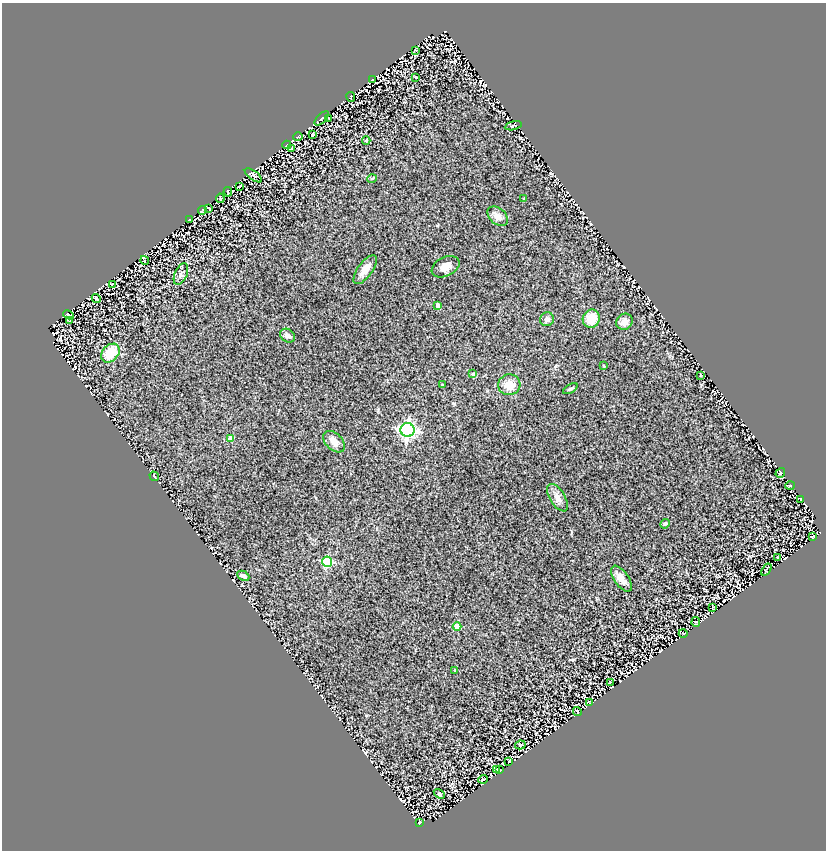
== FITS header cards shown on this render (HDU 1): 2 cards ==
NAXIS1  =                  824
NAXIS2  =                  848

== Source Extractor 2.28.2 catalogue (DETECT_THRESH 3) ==
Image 824 x 848 px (HDU 1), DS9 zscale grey, 1 PNG px = 1 image px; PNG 828 x 852 px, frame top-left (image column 1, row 848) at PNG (2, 3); each listed source drawn as its Kron ellipse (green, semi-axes under 4 px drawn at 4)
Background 1.32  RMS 0.16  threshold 0.494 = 3 sigma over >= 5 px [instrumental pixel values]
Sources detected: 72; all 72 listed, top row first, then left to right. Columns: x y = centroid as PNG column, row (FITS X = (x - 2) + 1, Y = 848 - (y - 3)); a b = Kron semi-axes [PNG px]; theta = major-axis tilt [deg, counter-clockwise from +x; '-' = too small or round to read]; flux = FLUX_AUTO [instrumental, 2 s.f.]
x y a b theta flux
416 50 2 2 - 9.8
416 77 3 2 - 10
372 80 2 2 - 6
351 97 5 2 - 9.5
322 118 9 4 45 11
328 118 2 2 - 7.5
513 126 8 4 13 14
313 135 3 3 - 10
298 137 5 3 - 8.6
366 141 4 3 - 12
287 145 4 2 - 10
292 148 4 3 - 35
253 175 10 4 -36 26
372 179 5 3 - 9
240 186 4 2 - 7.7
228 192 5 2 - 12
220 198 5 2 - 10
524 199 4 4 - 9.1
209 208 3 2 - 9.8
202 210 4 3 - 9
498 216 12 8 -41 65
189 220 3 2 - 6.8
144 260 4 2 - 9.2
446 267 15 9 26 79
365 270 17 7 54 120
181 274 11 6 67 41
113 284 4 2 - 8.5
96 298 4 2 - 15
438 306 4 3 - 63
68 315 5 3 - 12
547 319 7 7 - 40
591 319 9 8 - 180
70 321 4 2 - 7
624 322 9 7 43 63
287 336 8 6 -35 47
110 353 11 7 47 290
604 366 3 3 - 12
473 374 4 4 - 16
700 375 3 2 - 5.5
443 385 4 3 - 14
509 385 11 10 - 140
570 389 8 3 30 14
407 430 7 7 - 3500
230 439 4 4 - 110
334 442 13 8 -45 93
780 473 5 3 - 9.6
154 476 5 2 - 9.4
790 486 5 3 - 13
558 498 15 7 -57 74
801 499 3 2 - 9.6
665 524 5 4 - 15
813 536 4 3 - 6.9
778 557 3 2 - 8.3
327 562 5 5 - 950
766 570 7 2 56 12
243 576 6 4 -26 51
621 579 15 7 -56 86
713 607 3 2 - 8
696 622 5 2 - 9.7
457 627 4 4 - 210
683 633 4 3 - 7.5
455 670 3 3 - 11
610 682 4 2 - 9.3
589 703 4 2 - 6.5
577 711 5 3 - 12
520 745 5 4 - 19
509 761 3 2 - 7.7
496 770 3 2 - 7.4
500 770 3 2 - 5.9
483 779 5 2 - 11
439 794 6 4 -32 12
420 822 3 2 - 8.2